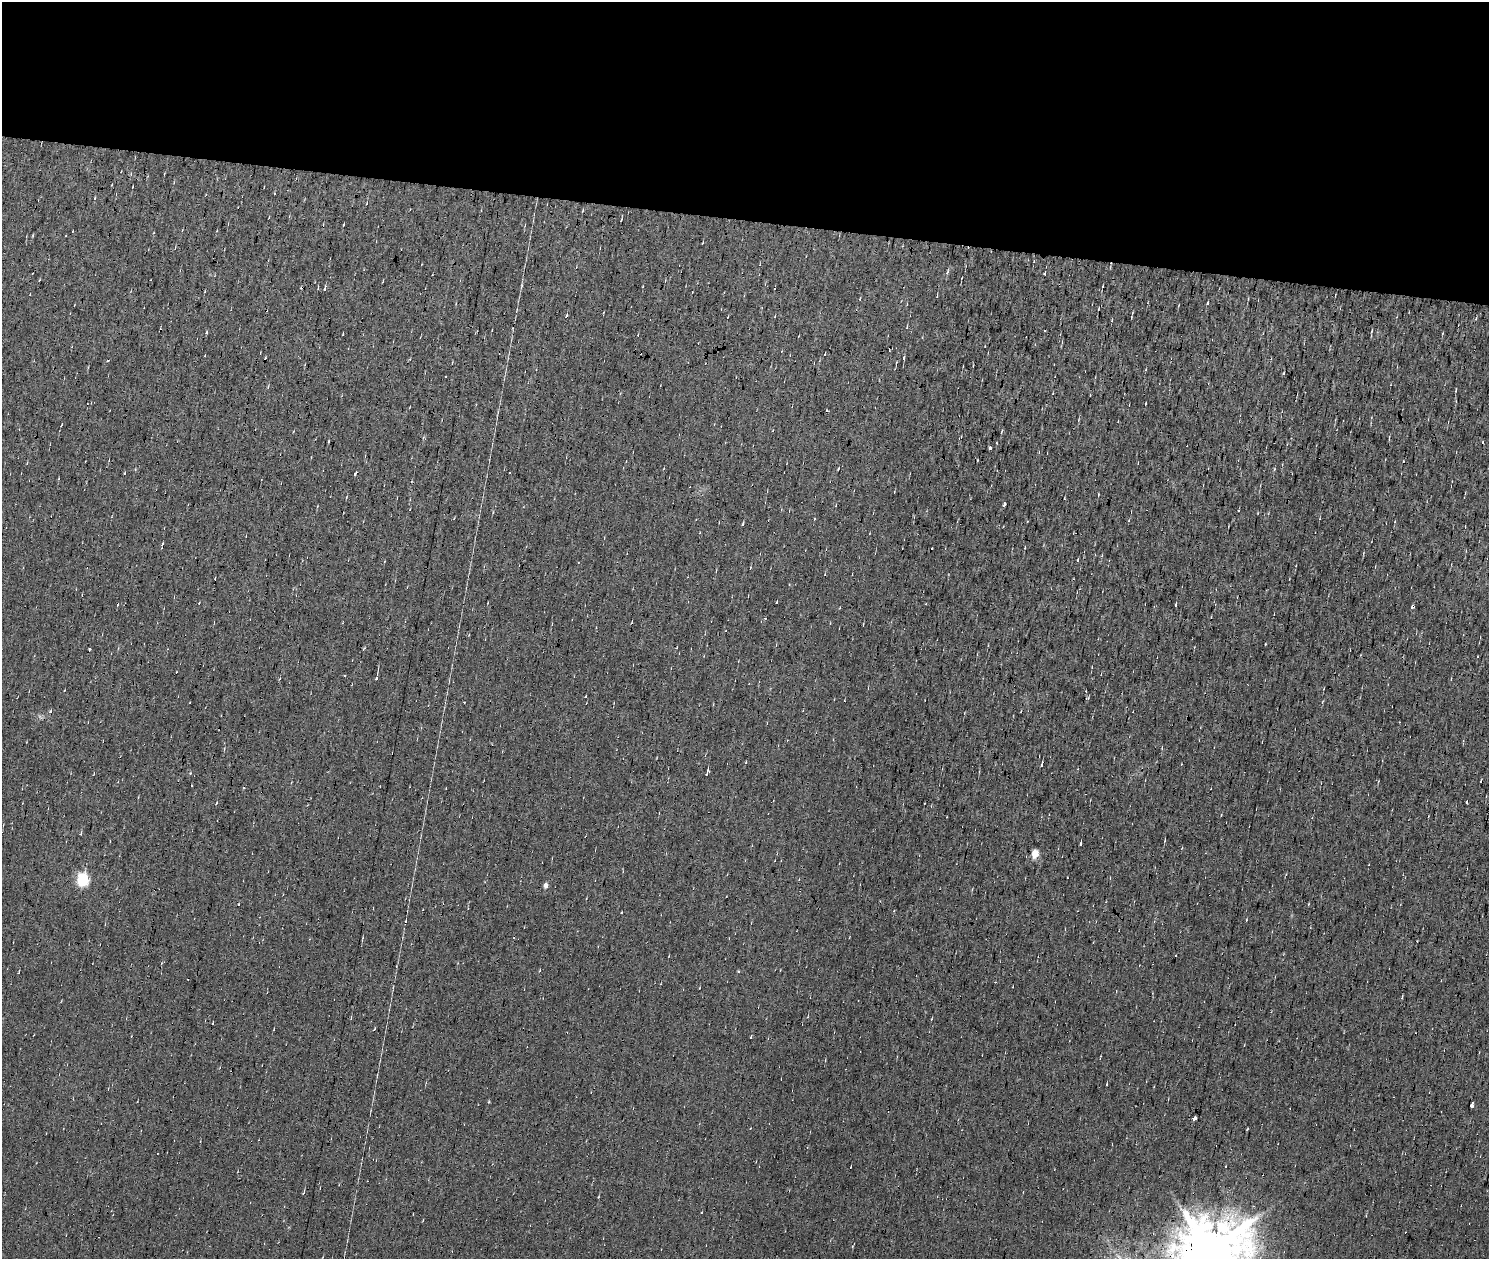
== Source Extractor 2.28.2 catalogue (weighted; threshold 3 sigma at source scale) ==
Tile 2 of 3 x 2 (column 2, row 1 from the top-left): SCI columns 1489-2975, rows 1479-2735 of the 4463 x 2985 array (HDU 1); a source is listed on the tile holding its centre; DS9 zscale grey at full resolution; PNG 1491 x 1261 px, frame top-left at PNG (2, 2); no overlay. Shown black and unused: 18% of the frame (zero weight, under 7 of 13 exposures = <1% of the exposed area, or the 3 px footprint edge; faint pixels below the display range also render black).
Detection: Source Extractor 2.28.2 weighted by HDU 2 'WHT'; one run over the whole footprint, this tile lists its part. Background 0.0132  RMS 0.0057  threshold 0.0234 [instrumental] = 3 sigma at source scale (4.09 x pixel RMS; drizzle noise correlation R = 1.36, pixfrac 0.8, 0.0396/0.0396 arcsec/px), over >= 5 px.
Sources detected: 89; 23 cosmic-ray / hot-pixel residue — not listed; the other 66 listed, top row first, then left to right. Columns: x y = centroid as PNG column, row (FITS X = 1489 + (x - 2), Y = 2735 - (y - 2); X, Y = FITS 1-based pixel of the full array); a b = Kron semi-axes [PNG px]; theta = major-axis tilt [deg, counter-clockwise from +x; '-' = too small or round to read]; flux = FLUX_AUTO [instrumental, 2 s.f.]
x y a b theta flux
367 203 3 2 - 0.34
175 248 4 3 - 0.42
1045 274 3 3 - 1.7
325 288 6 3 83 0.9
860 299 3 3 - 0.42
1207 303 4 2 - 0.85
1132 313 5 3 - 0.56
566 315 4 3 - 0.63
1476 318 4 3 - 0.52
907 327 3 3 - 0.45
1045 330 3 2 - 0.65
343 334 3 2 - 0.7
825 354 3 2 - 0.32
903 358 4 3 - 0.59
410 359 4 4 - 0.59
1283 373 3 2 - 0.56
446 376 3 3 - 1
268 387 5 3 - 0.58
1456 390 4 2 - 0.41
1090 395 2 2 - 0.34
773 431 3 2 - 0.4
990 447 3 3 - 4.9
27 463 4 2 - 0.4
838 469 4 2 - 0.43
509 472 2 2 - 0.87
124 473 3 3 - 0.41
836 505 3 2 - 0.65
1004 505 4 3 - 21
1239 511 3 3 - 11
1465 527 3 3 - 0.37
1077 560 3 3 - 0.59
1375 567 4 3 - 0.41
777 602 3 2 - 0.37
1175 604 5 2 - 0.73
765 618 3 2 - 0.68
1265 644 3 2 - 0.41
89 649 3 3 - 3.5
376 679 3 3 - 2.2
585 697 3 2 - 0.32
1088 698 5 4 - 0.67
464 702 2 2 - 0.35
50 711 5 4 - 0.87
1041 765 5 3 - 0.98
190 773 4 4 - 0.51
707 773 6 3 74 1.3
244 788 3 3 - 0.51
1467 802 4 3 - 5.1
216 803 4 3 - 0.44
81 834 3 3 - 0.72
1080 844 4 2 - 1.2
1035 854 6 5 - 8.8
82 880 6 6 - 60
546 885 7 5 87 1.8
621 913 3 3 - 0.85
1246 920 4 2 - 0.37
1176 955 2 2 - 0.45
540 970 4 3 - 0.37
19 972 3 2 - 0.45
351 1018 3 3 - 0.46
374 1029 5 3 - 0.46
1107 1084 3 2 - 0.38
1472 1104 4 3 - 58
1194 1119 4 3 - 51
1226 1166 2 2 - 0.63
304 1192 4 3 - 0.69
1211 1250 19 16 16 4100
Overlapping masked pixels (flux is a lower limit): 1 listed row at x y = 1211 1250
Isophote crosses this tile's border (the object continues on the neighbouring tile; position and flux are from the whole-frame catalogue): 1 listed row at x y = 1211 1250
Unlisted compact peaks at least as high as the median listed source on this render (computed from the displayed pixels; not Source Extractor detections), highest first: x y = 355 474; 206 332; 489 1102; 1274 469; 598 1197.